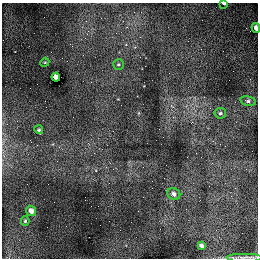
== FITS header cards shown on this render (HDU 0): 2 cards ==
NAXIS1  =                  256
NAXIS2  =                  256

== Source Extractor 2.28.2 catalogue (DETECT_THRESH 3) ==
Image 256 x 256 px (HDU 0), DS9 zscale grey, 1 PNG px = 1 image px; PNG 260 x 260 px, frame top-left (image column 1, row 256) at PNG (2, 3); each listed source drawn as its Kron ellipse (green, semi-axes under 4 px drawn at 4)
Background 0.0345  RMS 0.0062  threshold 0.0185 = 3 sigma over >= 5 px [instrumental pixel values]
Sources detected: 13; all 13 listed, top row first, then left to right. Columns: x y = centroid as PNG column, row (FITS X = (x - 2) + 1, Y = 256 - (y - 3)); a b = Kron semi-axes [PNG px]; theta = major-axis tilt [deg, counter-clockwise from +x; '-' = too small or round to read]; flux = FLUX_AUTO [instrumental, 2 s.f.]
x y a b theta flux
224 4 4 2 - 1
256 28 5 3 - 2.5
45 62 5 3 - 0.41
118 64 5 5 - 0.64
56 77 4 4 - 4.7
248 101 8 4 -12 1
220 113 6 5 - 0.79
39 130 4 4 - 0.74
174 194 6 5 - 1.7
31 211 5 5 - 2.5
25 221 4 4 - 0.72
201 246 4 3 - 1.4
244 257 18 3 0 1.4
At the frame edge (FLAGS 8, measured only in part): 2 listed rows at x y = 224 4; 256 28